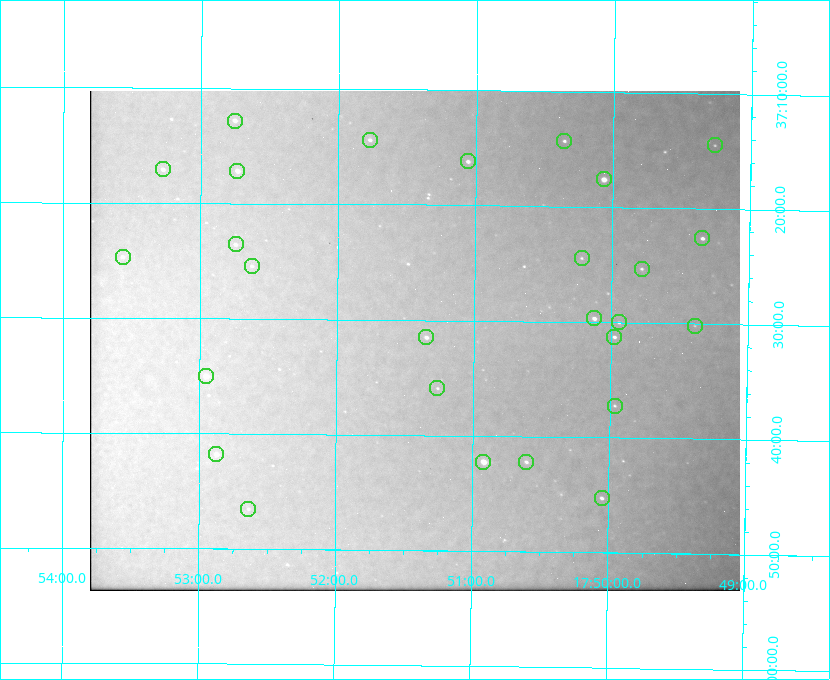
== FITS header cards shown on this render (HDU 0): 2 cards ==
NAXIS1  =                  650 / Width of table row in bytes
NAXIS2  =                  500 / Number of rows in table

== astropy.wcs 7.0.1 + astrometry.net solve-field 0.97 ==
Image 650 x 500 px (HDU 0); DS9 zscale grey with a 90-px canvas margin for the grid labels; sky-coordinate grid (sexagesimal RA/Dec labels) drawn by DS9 from the SOLVED WCS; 27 Tycho-2 reference stars matched to detected sources circled (green)
Header WCS: none
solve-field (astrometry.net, Tycho-2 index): SOLVED blind (the file carries no WCS)
Solved WCS: RA---TAN-SIP/DEC--TAN-SIP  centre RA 17:51:26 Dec +37:32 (267.86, +37.53 deg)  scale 5.21 arcsec/px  FOV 56.5' x 43.4'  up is +179 deg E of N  parity flipped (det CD > 0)
(file carries no celestial WCS; the grid is the blind solution)
Tycho-2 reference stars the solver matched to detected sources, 27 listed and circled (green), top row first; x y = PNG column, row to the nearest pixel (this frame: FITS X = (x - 90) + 1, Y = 500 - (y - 91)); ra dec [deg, ICRS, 3 dp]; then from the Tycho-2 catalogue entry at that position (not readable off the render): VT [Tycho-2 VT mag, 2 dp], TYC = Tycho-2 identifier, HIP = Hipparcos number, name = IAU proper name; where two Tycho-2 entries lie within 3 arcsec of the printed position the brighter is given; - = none
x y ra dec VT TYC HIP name
235 121 268.189 +37.213 9.71 2620-542-1 - -
370 140 267.943 +37.240 10.39 2620-505-1 - -
564 141 267.589 +37.238 11.09 2619-212-1 - -
715 145 267.316 +37.242 12.03 2619-611-1 - -
468 161 267.764 +37.270 10.17 2620-784-1 - -
163 169 268.319 +37.285 9.88 2620-536-1 - -
237 171 268.183 +37.286 8.98 2620-786-1 87506 -
604 179 267.517 +37.293 8.96 2619-379-1 - -
702 238 267.335 +37.377 10.60 2619-634-1 - -
236 244 268.186 +37.393 10.44 2620-175-1 - -
123 257 268.392 +37.412 10.60 2620-800-1 - -
582 258 267.555 +37.408 11.50 2619-358-1 - -
252 266 268.156 +37.424 11.25 2620-712-1 - -
642 269 267.445 +37.422 11.17 2619-451-1 - -
594 318 267.531 +37.495 10.07 2619-274-1 - -
619 322 267.485 +37.500 11.33 2619-40-1 - -
695 326 267.347 +37.503 12.15 3088-638-1 - -
426 337 267.836 +37.525 9.96 3089-889-1 - -
614 337 267.494 +37.522 10.35 3088-270-1 - -
206 376 268.239 +37.584 8.64 3089-755-1 - -
437 388 267.815 +37.598 11.54 3089-1081-1 - -
615 406 267.491 +37.621 11.40 3088-1284-1 - -
216 454 268.219 +37.697 8.93 3089-671-1 - -
483 462 267.730 +37.705 8.13 3089-1203-1 87349 -
526 462 267.652 +37.703 11.04 3089-693-1 - -
602 498 267.512 +37.755 10.10 3089-2332-1 - -
248 509 268.159 +37.775 11.22 3089-2245-1 - -